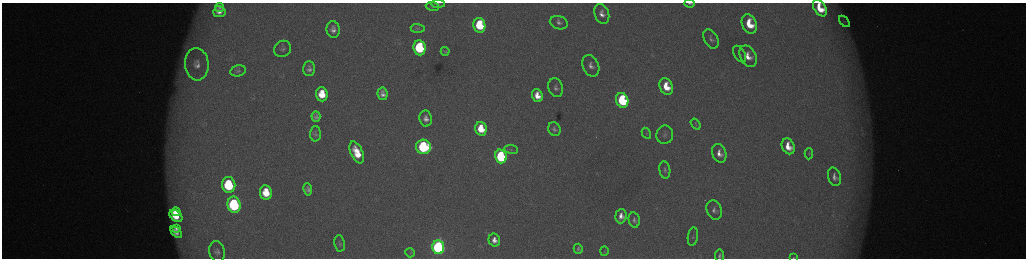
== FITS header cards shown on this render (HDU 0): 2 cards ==
NAXIS1  =                 2048 /fastest changing axis
NAXIS2  =                  512 /next to fastest changing axis

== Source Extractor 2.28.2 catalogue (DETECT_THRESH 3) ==
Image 2048 x 512 px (HDU 0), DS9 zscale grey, zoomed out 1/2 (1 PNG px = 2 x 2 image px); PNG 1028 x 260 px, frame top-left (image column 1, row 511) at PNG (2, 3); each listed source drawn as its Kron ellipse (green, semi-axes under 4 px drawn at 4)
Background 173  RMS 2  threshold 5.86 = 3 sigma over >= 5 px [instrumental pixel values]
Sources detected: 74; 7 cannot appear on this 1/2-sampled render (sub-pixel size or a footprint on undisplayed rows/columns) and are neither listed nor drawn; the other 67 listed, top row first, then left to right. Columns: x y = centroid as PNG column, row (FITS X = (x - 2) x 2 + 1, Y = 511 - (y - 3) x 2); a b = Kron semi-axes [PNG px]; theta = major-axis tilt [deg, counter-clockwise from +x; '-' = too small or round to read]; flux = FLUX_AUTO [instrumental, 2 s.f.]
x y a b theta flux
690 3 5 2 - 730
438 4 7 4 0 710
432 6 6 4 -7 630
219 8 4 4 - 1100
820 8 9 5 -58 9700
219 12 6 5 - 2500
602 14 10 7 -69 3200
844 21 7 2 -46 520
559 23 9 6 -17 2000
749 24 10 7 -66 13000
479 25 7 6 - 23000
418 28 7 4 -4 650
333 29 8 6 -83 2400
711 39 10 6 -61 1700
419 48 7 6 - 38000
283 49 9 7 31 1800
445 51 4 3 - 500
740 54 9 5 -61 1100
748 56 11 8 -63 5500
197 64 16 12 -84 6000
591 66 11 8 -67 2900
309 69 7 5 -90 1900
238 71 8 5 13 1100
666 86 8 6 -67 10000
556 88 9 7 -72 1900
322 94 7 6 - 10000
383 94 6 5 - 2300
537 95 6 5 - 5500
622 100 7 6 - 42000
316 117 5 4 - 1300
426 118 8 6 -81 2700
696 124 6 4 -54 680
481 129 7 5 -76 12000
554 129 7 5 -65 1300
646 133 6 4 -61 600
315 134 7 5 88 1100
665 135 9 8 - 1800
788 146 8 6 -64 6800
423 147 7 7 - 60000
511 149 7 4 -7 870
357 152 12 6 -65 11000
719 153 9 7 -69 3600
809 154 5 3 - 520
501 156 7 5 -74 51000
665 170 8 5 -81 1200
834 177 9 6 -73 2400
229 185 8 6 -81 36000
308 189 6 4 -82 1600
266 192 7 6 - 11000
234 205 8 6 -79 62000
714 210 10 7 -68 2100
176 212 4 3 - 4300
176 216 7 5 -38 10000
621 216 7 5 87 3300
634 220 8 5 -78 1400
176 229 4 3 - 1100
176 232 7 4 -45 2400
693 237 9 5 81 1200
494 240 6 5 - 3100
340 243 8 5 -81 940
438 247 7 6 - 130000
578 249 5 4 - 960
604 251 5 2 - 250
217 252 10 7 -77 2200
410 253 5 3 - 460
720 256 6 4 -82 1200
793 258 3 2 - 280
At the frame edge (FLAGS 8, measured only in part): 5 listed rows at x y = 690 3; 438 4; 820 8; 720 256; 793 258
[7 sub-pixel or undisplayed-footprint detections neither listed nor drawn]